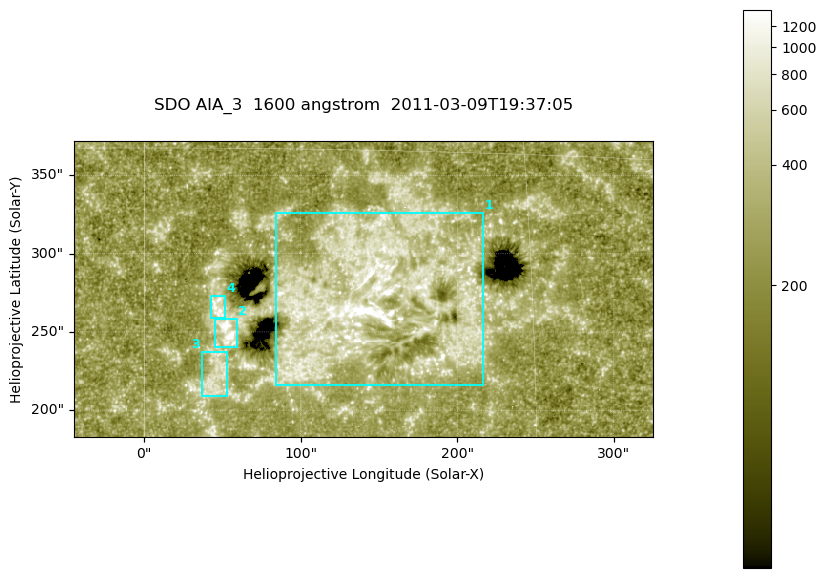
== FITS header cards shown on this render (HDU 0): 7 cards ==
TELESCOP= 'SDO     '           /
INSTRUME= 'AIA_3   '           /
WAVELNTH=                 1600 /
WAVEUNIT= 'angstrom'           /
DATE-OBS= '2011-03-09T19:37:05.126' /
CTYPE1  = 'HPLN-TAN'           /
CTYPE2  = 'HPLT-TAN'           /

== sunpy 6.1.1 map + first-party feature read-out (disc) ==
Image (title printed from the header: SDO AIA_3  1600 angstrom  2011-03-09T19:37:05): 607 x 311 px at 0.609 arcsec/px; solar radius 967 arcsec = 1587 px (partial field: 2.4% of the solar disc is inside the frame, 100% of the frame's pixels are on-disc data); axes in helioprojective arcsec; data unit not stated in the header (colour bar unlabelled)
Pointing: header CRPIX1/2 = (2052.59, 2044.23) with CRVAL1/2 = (0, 0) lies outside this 607 x 311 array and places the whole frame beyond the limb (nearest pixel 1.42 R_sun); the SolarSoft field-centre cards XCEN/YCEN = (139.9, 277.4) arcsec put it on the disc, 1869 arcsec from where CRPIX/CRVAL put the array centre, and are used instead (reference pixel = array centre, CRVAL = XCEN/YCEN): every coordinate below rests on XCEN/YCEN
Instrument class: DISC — disc imager (sunpy class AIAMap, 1600 A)
Bright regions (active regions / flare kernels): reference = the on-disc median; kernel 5 px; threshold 5 sigma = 397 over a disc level ~251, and >= 1.15x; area >= 188 px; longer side >= 4 px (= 2.4 arcsec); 4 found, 4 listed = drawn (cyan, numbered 1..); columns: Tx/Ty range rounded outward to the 2 arcsec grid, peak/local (2 s.f.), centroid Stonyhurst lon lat
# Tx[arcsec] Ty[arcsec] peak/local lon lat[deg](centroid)
1 84..218 216..326 12 +8 +9
2 44..60 240..258 6.5 +3 +8
3 36..54 208..238 3.4 +3 +6
4 42..52 258..274 5.2 +3 +9